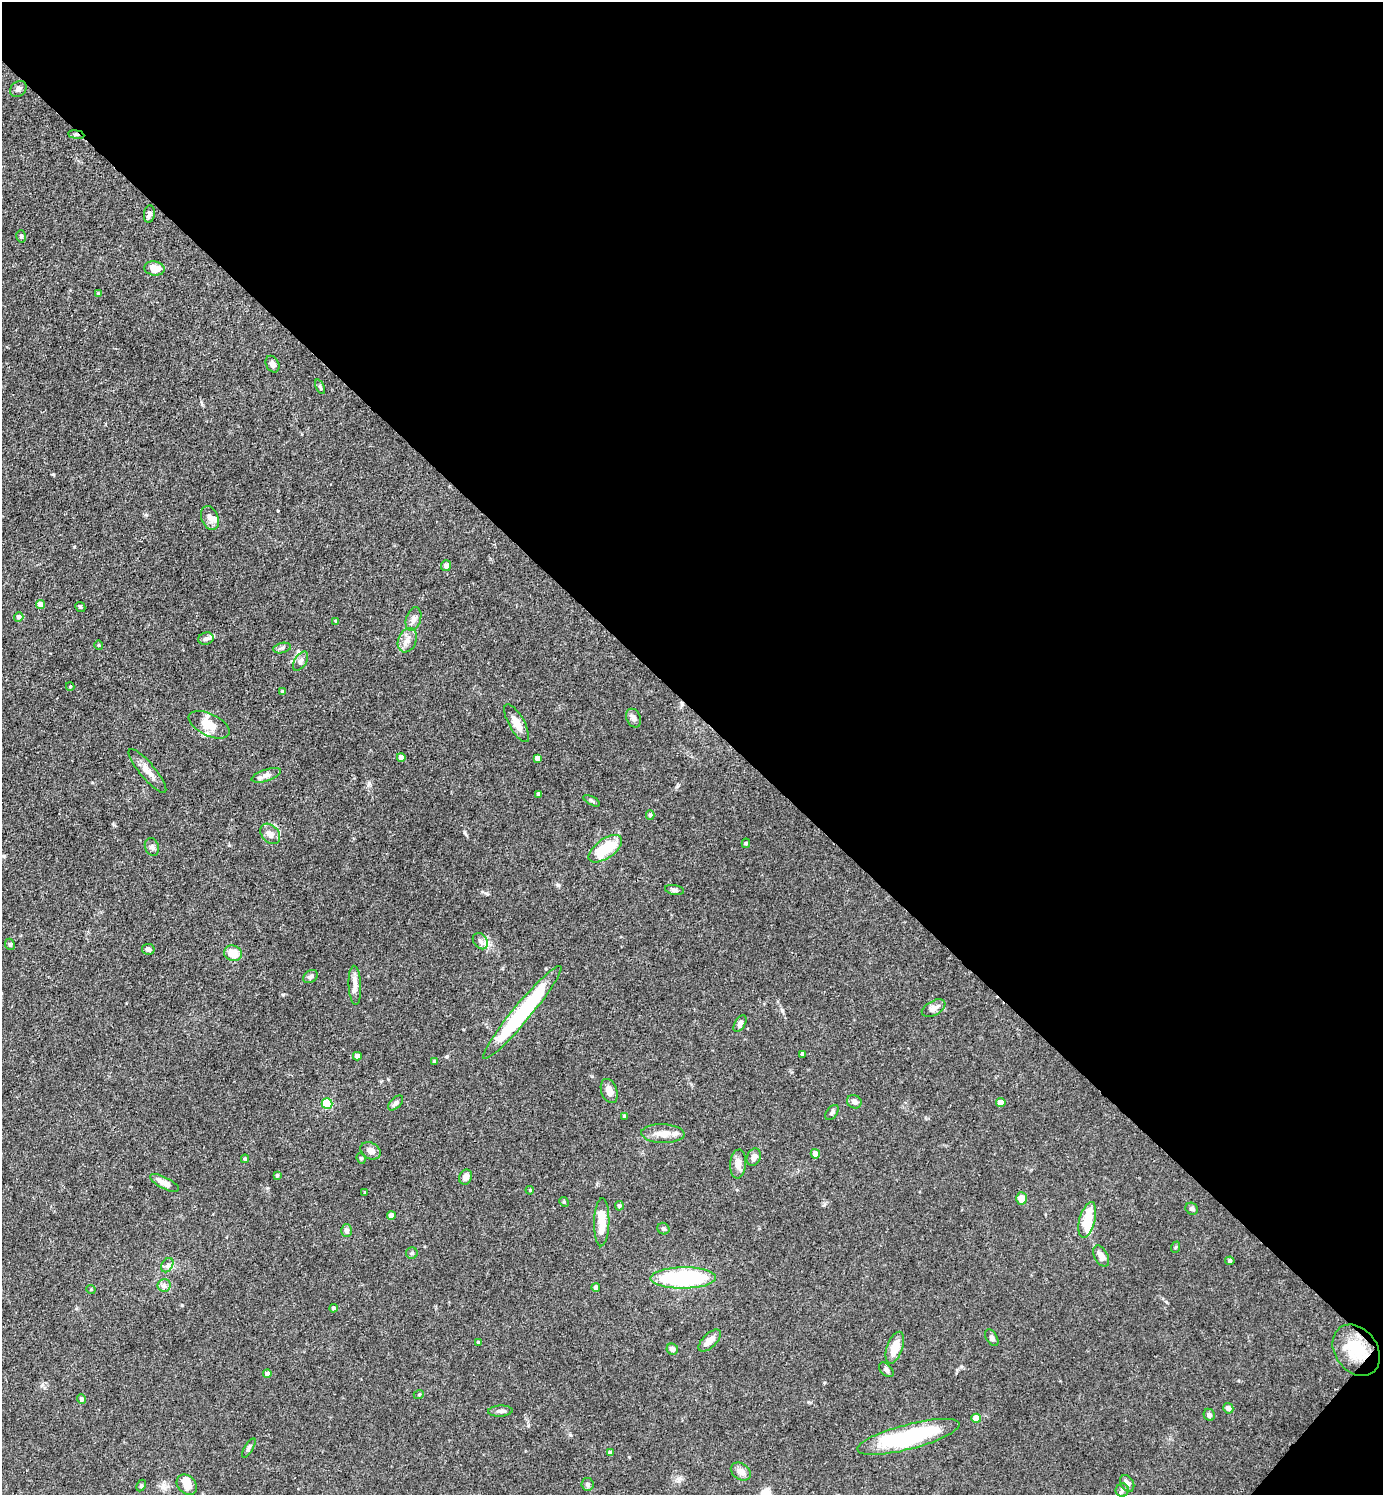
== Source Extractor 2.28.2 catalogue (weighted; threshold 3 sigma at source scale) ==
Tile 8 of 4 x 4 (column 4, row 2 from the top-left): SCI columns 4440-5820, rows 2987-4479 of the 5974 x 5972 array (HDU 1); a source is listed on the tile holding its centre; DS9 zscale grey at full resolution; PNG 1385 x 1497 px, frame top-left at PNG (2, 2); each listed source drawn as its Kron ellipse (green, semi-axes under 4 px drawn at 4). Shown black and unused: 48% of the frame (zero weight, under 3 of 4 exposures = <1% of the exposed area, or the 3 px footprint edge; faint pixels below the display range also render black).
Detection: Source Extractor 2.28.2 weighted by HDU 2 'WHT'; one run over the whole footprint, this tile lists its part. Background 0.0754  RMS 0.0039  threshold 0.0176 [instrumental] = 3 sigma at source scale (4.5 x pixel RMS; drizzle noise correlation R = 1.50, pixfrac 1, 0.05/0.05 arcsec/px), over >= 5 px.
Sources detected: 115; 2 inside a brighter object's white glare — neither listed nor drawn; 3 inside a brighter listed object's ellipse — not listed separately; the other 110 listed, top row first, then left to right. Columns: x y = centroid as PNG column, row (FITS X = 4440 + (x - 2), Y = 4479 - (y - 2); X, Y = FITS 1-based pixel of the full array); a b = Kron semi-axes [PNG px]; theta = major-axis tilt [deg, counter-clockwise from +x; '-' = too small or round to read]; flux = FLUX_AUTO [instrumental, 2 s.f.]
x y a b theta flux
18 89 9 7 40 1.4
76 135 8 4 -8 0.75
149 214 8 5 82 1.3
21 236 6 4 -76 0.59
154 268 10 7 -6 4.4
98 294 4 3 - 0.41
273 364 9 6 -63 1.6
320 387 8 4 -65 0.65
210 518 12 8 -67 2.2
446 566 5 5 - 1.9
40 605 4 4 - 3.2
80 607 5 4 - 0.54
19 617 5 4 - 1.2
413 619 12 7 71 1.7
336 621 4 3 - 0.7
206 639 8 6 15 1.2
407 640 13 9 67 2.8
99 645 5 3 - 0.38
282 648 9 5 14 0.96
300 661 11 6 57 1.4
70 687 4 3 - 0.38
283 692 4 4 - 0.81
634 718 10 7 -66 1.4
517 723 21 7 -61 4.2
209 725 22 11 -26 6.5
401 757 4 4 - 2
537 758 4 4 - 1.5
147 771 28 7 -50 3.9
266 775 15 6 18 2
539 794 4 3 - 1.1
592 801 9 4 -30 0.66
650 815 5 4 - 0.73
270 834 11 8 -48 2.7
746 843 4 4 - 0.59
152 847 9 7 -72 1.2
605 849 19 9 36 17
674 890 10 5 -10 0.99
480 941 9 7 -53 1.6
10 944 6 4 -67 0.56
148 949 6 5 - 1.3
233 953 9 8 - 5.1
310 977 8 6 34 1.1
355 985 19 6 -87 2.6
934 1008 13 7 28 1.9
522 1012 60 9 50 46
740 1024 9 5 60 1.2
802 1054 3 3 - 0.81
357 1056 4 4 - 2.2
434 1062 3 3 - 0.73
609 1091 12 8 -70 2.6
854 1102 7 6 - 1.6
327 1103 5 5 - 25
396 1103 9 5 44 1.1
1001 1103 4 4 - 2.9
832 1112 8 5 53 0.99
625 1116 4 4 - 0.74
663 1134 21 9 -2 4.8
371 1151 10 8 -29 2.4
815 1154 5 4 - 2.7
754 1157 9 6 63 1.8
361 1158 5 4 - 0.54
245 1159 4 3 - 0.67
738 1164 14 8 85 2.6
277 1175 4 4 - 0.61
466 1177 8 6 64 2
164 1183 16 5 -27 3.7
530 1190 4 3 - 0.34
365 1192 3 3 - 0.35
1021 1198 6 5 - 4.5
564 1202 5 4 - 0.41
619 1206 5 4 - 0.74
1192 1209 6 5 - 0.84
391 1215 4 4 - 2.6
1087 1220 18 8 75 11
602 1222 24 7 88 8.1
663 1229 6 5 - 0.99
347 1231 6 5 - 1.3
1176 1247 6 3 70 0.43
412 1253 6 6 - 0.69
1101 1256 11 6 -62 2.8
1230 1261 5 4 - 0.83
167 1265 8 5 59 1.1
683 1278 33 10 1 45
164 1285 6 6 - 1.2
596 1288 4 4 - 1.8
91 1289 5 3 - 0.33
333 1308 4 4 - 0.82
992 1338 9 5 -57 1
710 1341 14 7 44 3.3
479 1343 4 4 - 1
895 1348 17 8 71 6.4
672 1349 6 5 - 1.3
1356 1350 28 21 -54 15
886 1370 9 5 -45 0.95
267 1374 4 4 - 1.6
419 1394 5 3 - 0.36
82 1399 5 4 - 1.3
1228 1408 5 5 - 1.6
500 1411 12 5 3 1.3
1209 1415 6 5 - 0.99
976 1418 4 4 - 4.3
908 1437 53 12 15 46
249 1448 11 4 59 0.88
610 1453 4 4 - 1.6
741 1471 11 8 -35 2.5
1127 1483 9 6 -61 2.2
588 1484 6 6 - 0.95
187 1485 11 8 -46 3.9
141 1486 6 4 63 0.56
1122 1490 6 6 - 1
Overlapping masked pixels (flux is a lower limit): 2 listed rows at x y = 76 135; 1356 1350
Unlisted compact peaks at least as high as the median listed source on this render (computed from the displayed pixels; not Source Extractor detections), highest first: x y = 447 1056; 283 994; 782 1010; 570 1435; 182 1305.